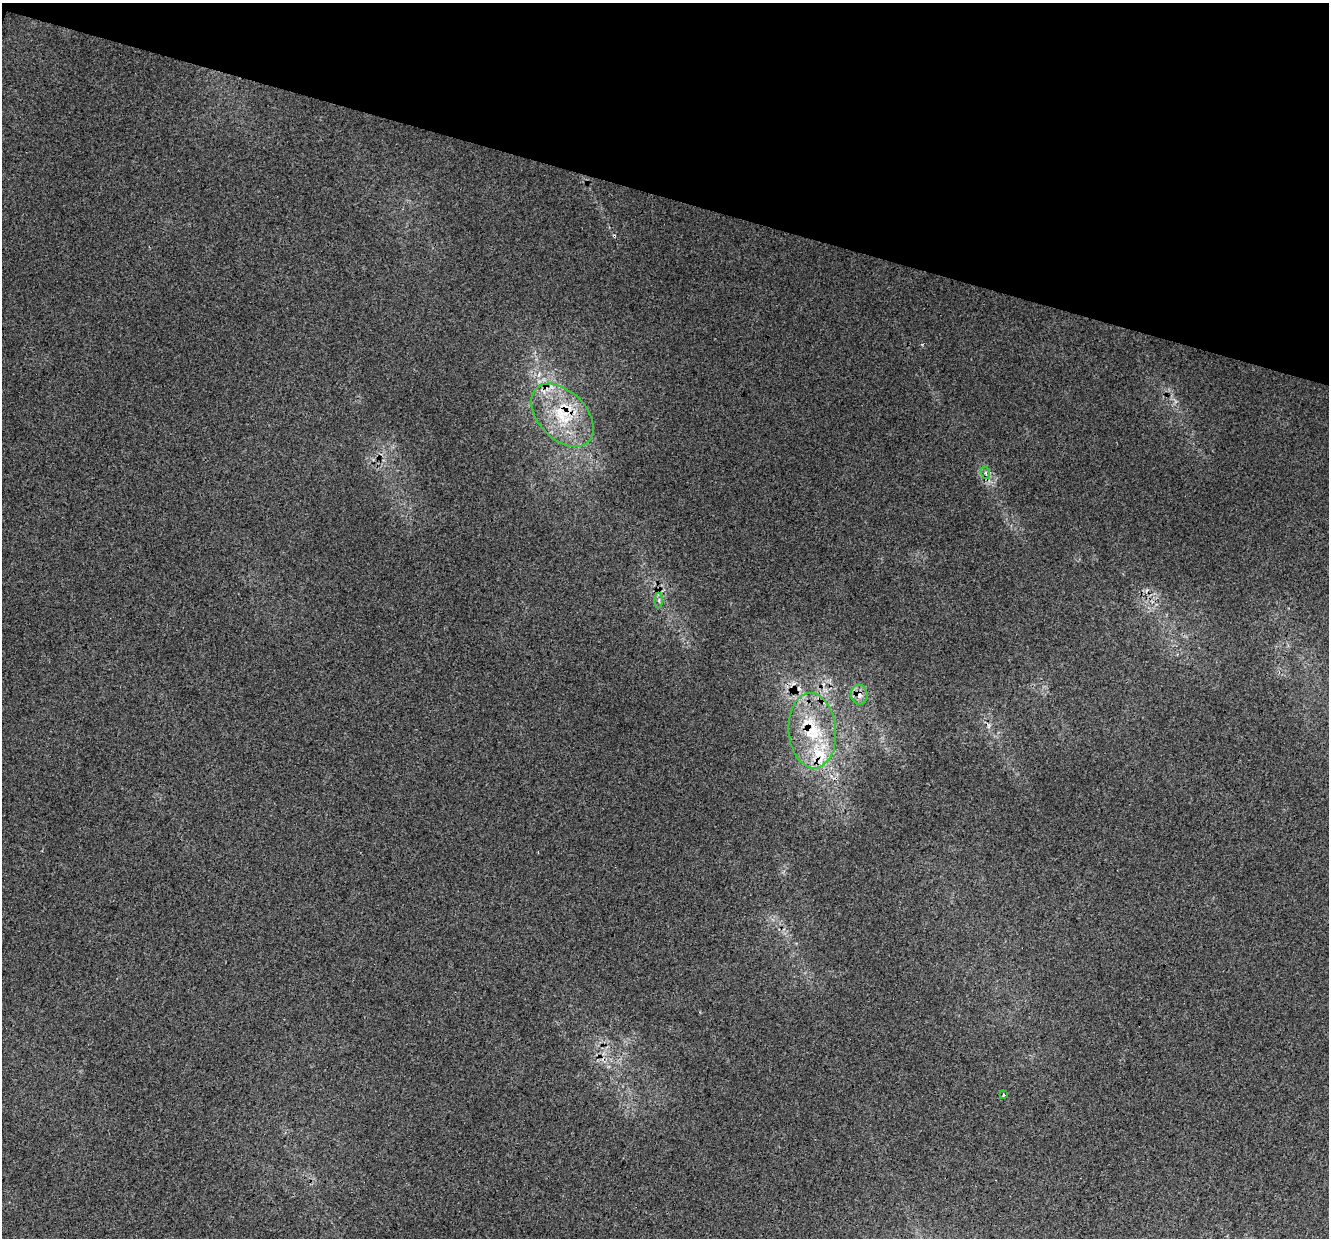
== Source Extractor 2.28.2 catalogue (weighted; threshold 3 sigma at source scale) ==
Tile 2 of 4 x 4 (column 2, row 1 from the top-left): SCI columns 1356-2682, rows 4044-5279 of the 5354 x 5551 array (HDU 1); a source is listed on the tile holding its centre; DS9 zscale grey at full resolution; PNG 1331 x 1240 px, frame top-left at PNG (2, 3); each listed source drawn as its Kron ellipse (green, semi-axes under 4 px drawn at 4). Shown black and unused: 16% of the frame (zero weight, under 3 of 4 exposures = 5% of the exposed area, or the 3 px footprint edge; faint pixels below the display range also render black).
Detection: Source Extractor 2.28.2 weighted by HDU 2 'WHT'; one run over the whole footprint, this tile lists its part. Background 0.00884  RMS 0.0037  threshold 0.0168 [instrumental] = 3 sigma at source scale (4.5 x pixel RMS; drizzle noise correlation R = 1.50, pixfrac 1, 0.0396/0.0396 arcsec/px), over >= 5 px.
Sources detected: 10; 2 cosmic-ray / hot-pixel residue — neither listed nor drawn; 2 inside a brighter listed object's ellipse — not listed separately; the other 6 listed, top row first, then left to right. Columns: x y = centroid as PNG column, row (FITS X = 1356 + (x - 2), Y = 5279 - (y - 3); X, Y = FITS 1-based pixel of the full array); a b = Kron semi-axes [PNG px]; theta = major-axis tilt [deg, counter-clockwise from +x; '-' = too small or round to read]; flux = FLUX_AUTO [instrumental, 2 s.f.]
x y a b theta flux
562 415 37 24 -46 24
986 473 6 4 -71 0.7
659 601 8 4 -89 0.92
859 695 10 8 -85 2.7
812 731 37 24 -85 24
1004 1095 3 3 - 0.48
Overlapping masked pixels (flux is a lower limit): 3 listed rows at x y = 562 415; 859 695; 812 731